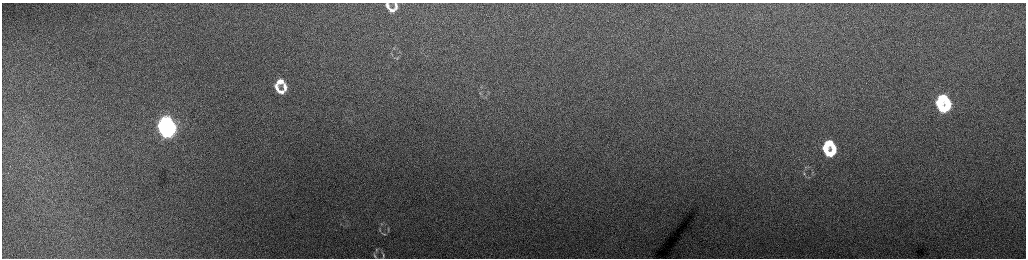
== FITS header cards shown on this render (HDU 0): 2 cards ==
NAXIS1  =                 2048 /fastest changing axis
NAXIS2  =                  512 /next to fastest changing axis

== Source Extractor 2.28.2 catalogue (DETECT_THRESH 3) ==
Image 2048 x 512 px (HDU 0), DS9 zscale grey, zoomed out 1/2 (1 PNG px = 2 x 2 image px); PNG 1028 x 260 px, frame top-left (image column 1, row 511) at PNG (2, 3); no overlay
Background 167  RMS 1.8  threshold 5.3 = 3 sigma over >= 5 px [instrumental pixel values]
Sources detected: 32; all 32 listed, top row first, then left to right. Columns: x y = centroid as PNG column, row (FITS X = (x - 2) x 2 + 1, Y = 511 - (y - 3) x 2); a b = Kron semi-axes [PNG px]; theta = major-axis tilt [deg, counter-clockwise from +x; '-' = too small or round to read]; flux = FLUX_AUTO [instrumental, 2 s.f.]
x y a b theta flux
387 6 9 4 -74 1900
396 6 10 5 -88 1800
392 10 9 5 -15 1900
392 54 4 2 - 250
397 58 4 3 - 250
280 81 9 5 25 2700
285 87 11 5 -84 2200
277 88 9 4 -68 2200
281 92 8 4 -14 2100
480 93 6 3 -71 500
942 98 9 6 31 13000
939 104 9 3 -71 11000
948 104 9 5 -85 11000
943 109 8 3 -21 9300
165 122 9 6 8 49000
171 127 8 4 -81 37000
163 128 9 4 -70 39000
167 132 8 4 -13 35000
828 143 10 7 32 8000
825 149 9 4 -70 6100
834 149 11 5 -86 6900
829 154 8 4 -22 5600
806 167 5 3 - 440
804 174 6 4 -64 680
809 178 5 3 - 420
382 224 4 4 - 500
380 230 8 2 -83 450
388 230 5 4 - 420
384 234 6 3 1 360
376 250 4 2 - 220
383 255 9 3 -83 500
375 256 6 2 -66 430